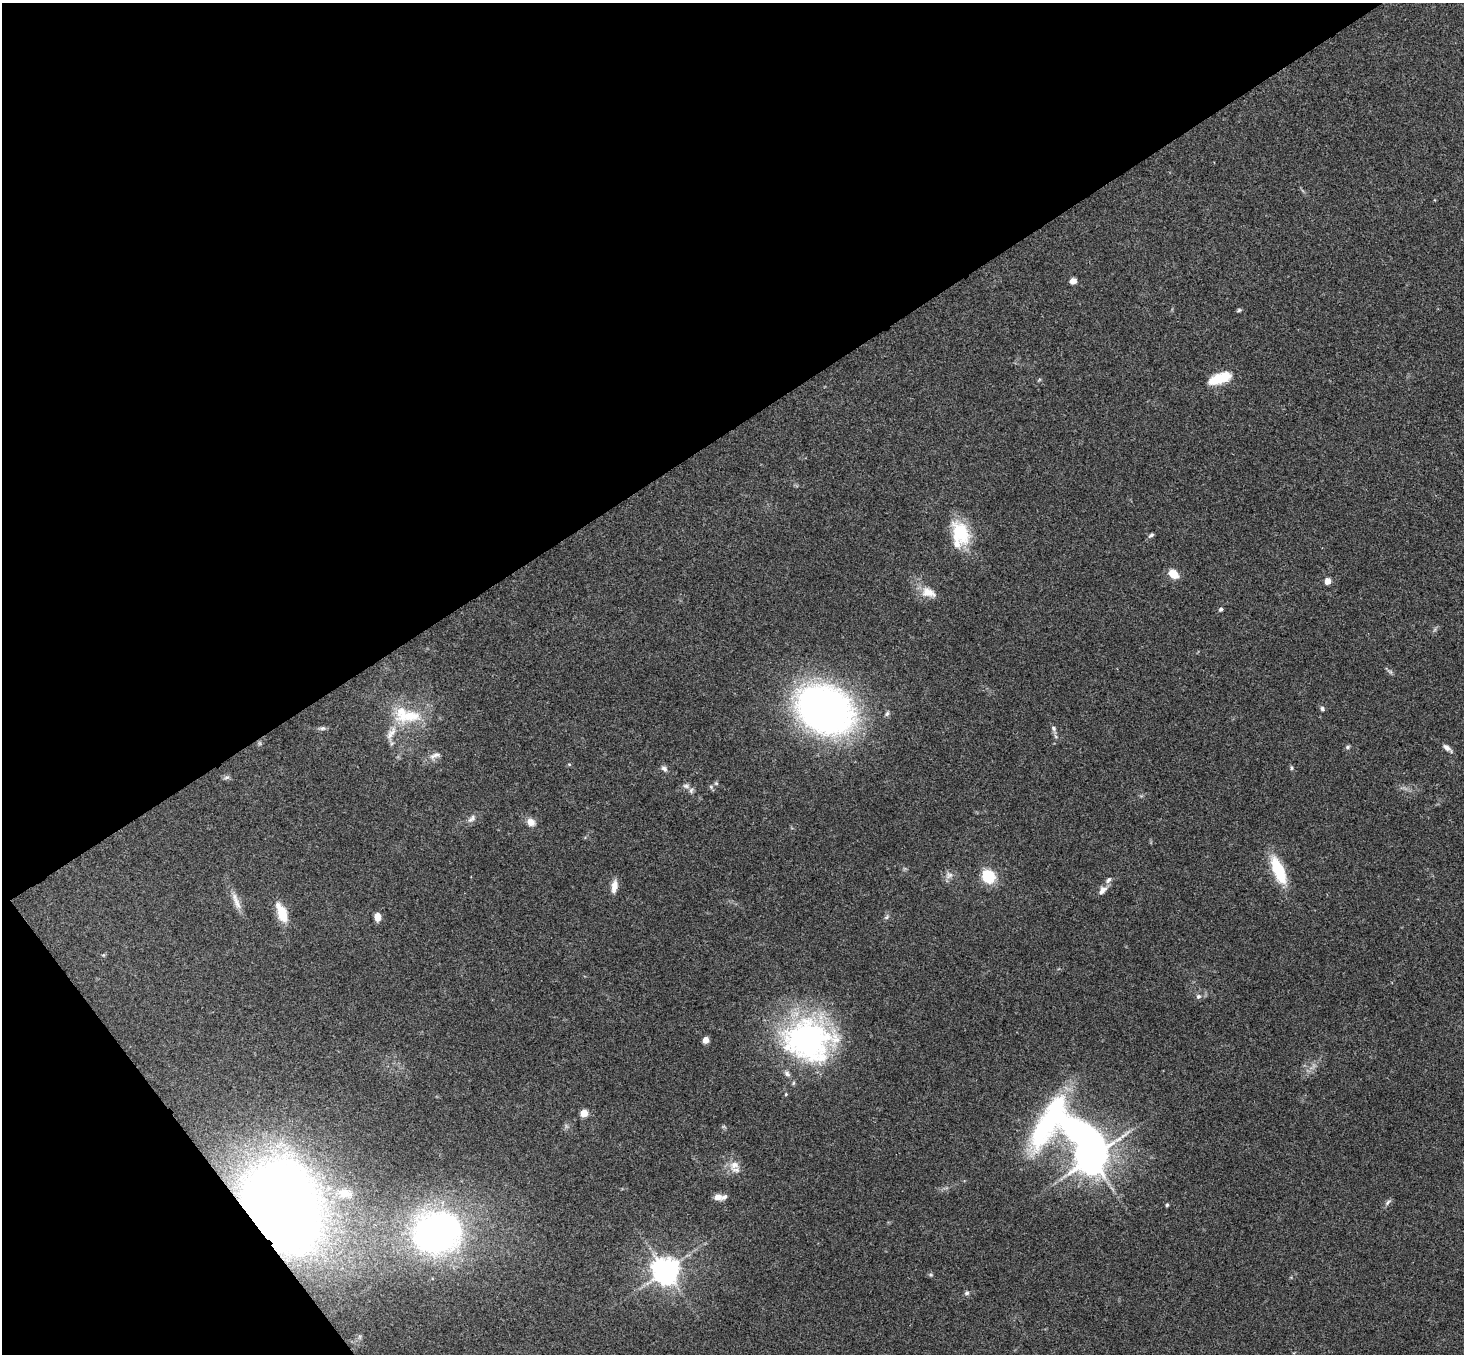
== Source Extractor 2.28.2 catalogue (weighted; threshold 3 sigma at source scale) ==
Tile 5 of 4 x 4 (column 1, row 2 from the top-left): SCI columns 53-1514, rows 3033-4384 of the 5948 x 5929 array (HDU 1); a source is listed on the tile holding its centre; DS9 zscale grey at full resolution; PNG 1466 x 1356 px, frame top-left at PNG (2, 3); no overlay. Shown black and unused: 36% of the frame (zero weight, under 3 of 4 exposures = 6% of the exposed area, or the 3 px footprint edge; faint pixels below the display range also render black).
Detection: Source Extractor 2.28.2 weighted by HDU 2 'WHT'; one run over the whole footprint, this tile lists its part. Background 0.167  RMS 0.0073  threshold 0.0327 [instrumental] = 3 sigma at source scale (4.5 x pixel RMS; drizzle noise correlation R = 1.50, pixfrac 1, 0.05/0.05 arcsec/px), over >= 5 px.
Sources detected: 57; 1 inside a brighter object's white glare — not listed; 6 inside a brighter listed object's ellipse — not listed separately; the other 50 listed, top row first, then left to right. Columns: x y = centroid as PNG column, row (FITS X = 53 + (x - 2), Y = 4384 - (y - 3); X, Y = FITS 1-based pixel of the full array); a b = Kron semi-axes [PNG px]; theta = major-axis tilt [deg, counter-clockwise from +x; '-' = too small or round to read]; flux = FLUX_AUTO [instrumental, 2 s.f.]
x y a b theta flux
1073 281 6 5 - 4.6
1239 310 6 5 - 1.1
1220 378 25 10 19 21
960 533 29 19 -67 34
1151 535 8 4 30 1.6
1173 574 8 6 -32 14
1328 581 5 4 - 12
928 592 21 12 -18 9.8
1221 609 5 4 - 1.4
825 709 48 36 -26 380
1322 709 6 5 - 1.6
887 713 8 5 63 1.5
409 716 42 17 9 28
323 728 8 5 7 1.7
1053 728 8 6 -56 1.9
1347 747 6 5 - 1.3
1447 748 13 6 -39 3.4
435 755 18 7 18 4.4
1291 768 7 4 -82 1.1
664 769 9 6 -36 2.3
227 778 8 4 10 1.6
716 783 5 5 - 1.1
686 786 11 6 -15 2.9
472 819 14 8 43 3.4
531 822 11 9 -43 5.1
1278 870 33 12 -67 30
949 875 11 9 17 3.8
988 876 14 12 -49 22
614 886 16 7 81 5.9
1102 890 13 8 47 4.2
237 903 19 8 -66 6.4
282 913 24 11 -68 15
377 917 7 5 89 7.5
886 917 7 5 32 1.4
103 955 6 4 71 0.86
1198 996 7 6 - 2
705 1040 5 4 - 11
808 1040 59 50 -9 170
786 1094 4 4 - 0.77
584 1113 5 5 - 19
1091 1158 8 8 - 1600
734 1165 14 12 29 7.3
345 1193 18 11 -10 11
718 1197 8 7 - 5.7
1388 1202 10 4 46 1.9
1167 1205 4 4 - 0.97
282 1208 51 39 -75 1200
437 1233 48 40 15 250
665 1271 8 8 - 940
967 1293 7 5 17 1.5
Overlapping masked pixels (flux is a lower limit): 1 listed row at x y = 282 1208